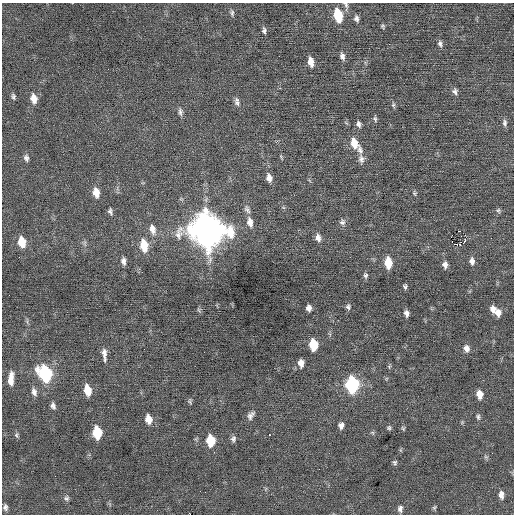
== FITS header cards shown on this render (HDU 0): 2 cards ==
NAXIS1  =                  512 / Axis length
NAXIS2  =                  512 / Axis length

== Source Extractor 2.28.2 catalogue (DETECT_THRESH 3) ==
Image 512 x 512 px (HDU 0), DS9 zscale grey, 1 PNG px = 1 image px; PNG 516 x 516 px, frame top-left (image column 1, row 512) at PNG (2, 3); no overlay
Background 0.0197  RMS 0.67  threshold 2.01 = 3 sigma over >= 5 px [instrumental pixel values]
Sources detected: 87; all 87 listed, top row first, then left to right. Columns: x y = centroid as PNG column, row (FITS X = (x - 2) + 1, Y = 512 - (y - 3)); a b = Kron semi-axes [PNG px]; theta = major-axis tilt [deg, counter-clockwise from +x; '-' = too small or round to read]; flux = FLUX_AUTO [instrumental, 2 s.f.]
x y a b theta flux
346 5 12 6 -79 150
232 13 10 5 -79 110
338 15 10 6 -78 2100
356 19 8 5 -77 150
383 26 5 4 - 65
264 30 9 5 -82 120
440 44 8 5 -73 130
342 56 10 6 -74 170
311 62 10 6 -80 440
455 91 8 6 -82 140
13 96 7 5 -84 110
34 98 11 7 -79 410
237 102 12 7 -77 190
393 105 8 5 -78 89
180 112 12 6 -86 160
375 119 8 4 -72 91
505 123 9 5 88 140
359 124 8 6 -73 150
433 128 3 2 - 38
354 143 13 8 -70 630
360 150 12 7 -67 240
26 158 9 6 -73 150
361 159 12 8 -80 220
269 178 11 7 -77 280
96 193 11 7 -80 490
414 193 8 5 -72 80
283 207 6 4 -19 57
247 209 13 7 -63 190
498 210 7 6 - 87
110 211 10 6 -76 120
250 222 13 7 -79 350
342 222 9 8 - 160
152 229 15 8 -76 350
207 230 14 13 - 86000
459 231 3 2 - 15
465 235 2 2 - 300
451 236 3 2 - 110
318 238 10 7 -79 250
465 240 4 3 - 92
22 242 10 7 -80 820
85 243 9 4 -82 100
456 244 3 2 - 37
144 245 13 8 -80 1000
123 261 10 6 -84 180
472 261 8 6 -82 230
388 263 9 6 -85 1100
445 265 8 6 -85 220
365 275 8 6 -88 110
405 286 5 4 - 92
348 307 8 6 -88 120
309 308 6 5 - 210
493 309 9 7 -66 310
199 310 7 4 -54 69
406 313 7 5 -76 190
498 313 9 7 84 290
313 345 8 6 -85 1500
466 348 9 7 -79 240
104 354 19 6 -85 290
301 363 8 6 -87 330
389 366 6 4 72 61
45 373 11 8 -67 5300
11 379 16 6 85 430
352 384 9 7 -87 6700
87 390 10 6 -79 790
34 392 10 6 -72 200
479 394 8 6 -82 430
190 401 7 5 -82 77
53 406 9 6 -76 150
251 415 12 7 56 200
478 417 8 5 -81 100
148 419 9 6 -77 460
341 425 6 5 - 210
389 428 6 5 - 82
403 428 7 5 -74 65
97 432 9 6 -83 1700
16 435 8 5 -90 77
270 435 3 2 - 64
233 439 8 6 81 130
211 441 9 7 -86 1500
486 457 6 5 - 78
395 463 7 5 -68 91
501 495 10 6 -86 260
66 498 7 7 - 110
5 507 7 5 -78 140
434 508 6 5 - 66
400 509 9 6 -90 160
190 514 3 2 - 98
At the frame edge (FLAGS 8, measured only in part): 2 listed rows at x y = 346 5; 190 514